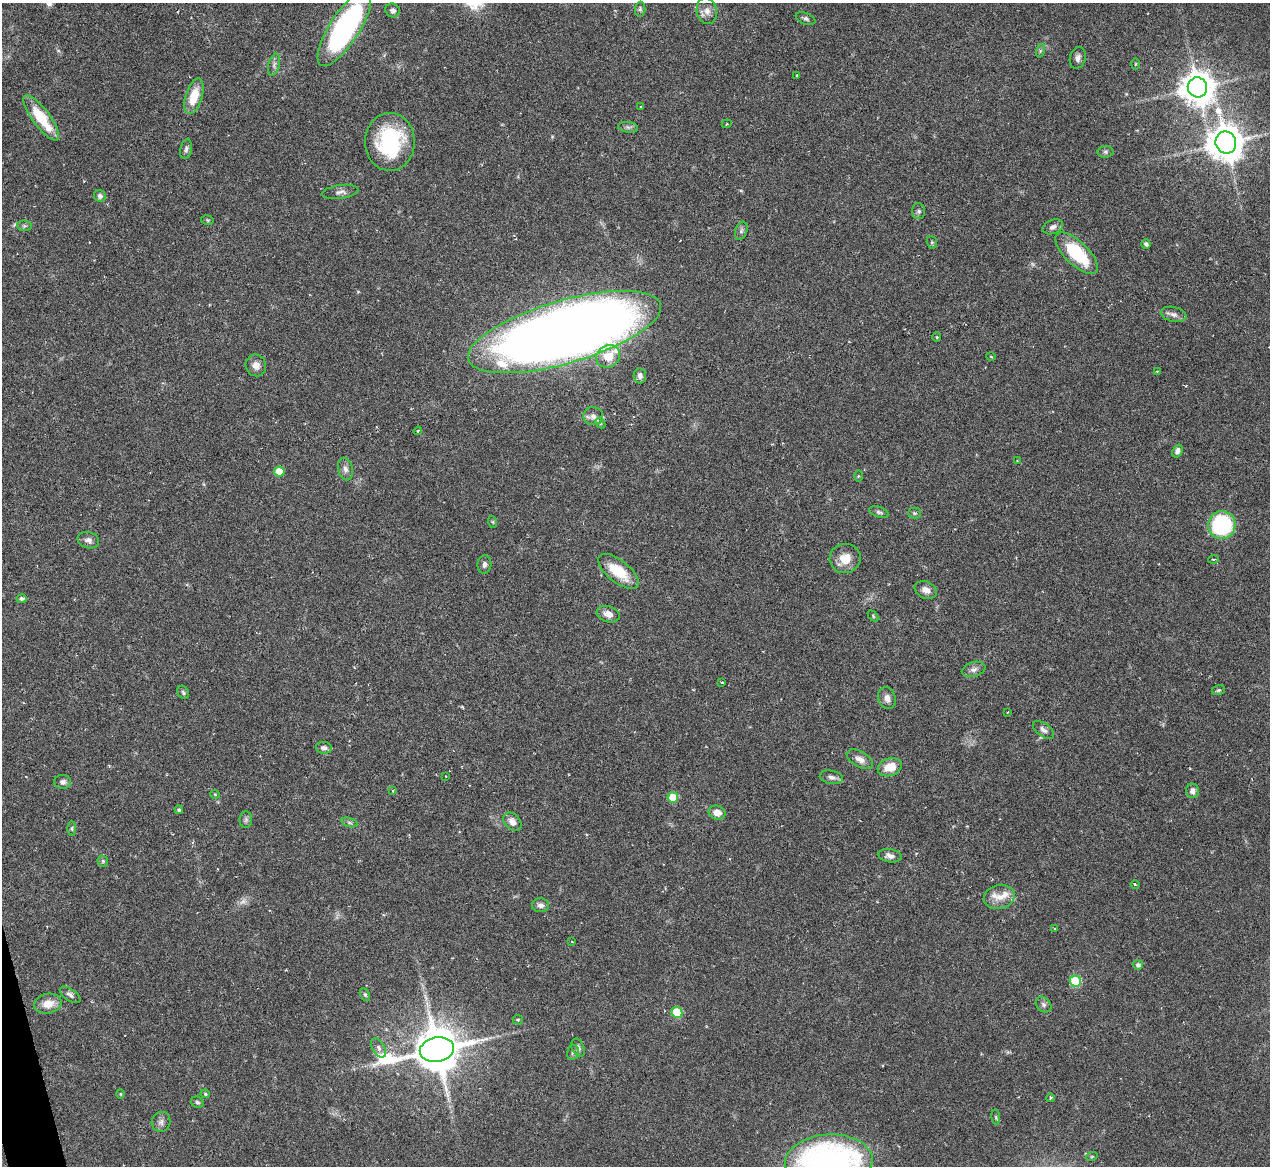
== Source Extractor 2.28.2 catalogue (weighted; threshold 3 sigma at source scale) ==
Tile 7 of 4 x 4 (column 3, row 2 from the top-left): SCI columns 3019-4286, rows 3236-4399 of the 5705 x 5824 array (HDU 1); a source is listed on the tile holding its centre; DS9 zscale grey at full resolution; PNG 1272 x 1168 px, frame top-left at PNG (2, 3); each listed source drawn as its Kron ellipse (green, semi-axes under 4 px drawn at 4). Shown black and unused: <1% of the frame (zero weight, under 3 of 6 exposures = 23% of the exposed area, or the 3 px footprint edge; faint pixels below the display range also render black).
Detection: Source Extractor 2.28.2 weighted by HDU 2 'WHT'; one run over the whole footprint, this tile lists its part. Background 0.0845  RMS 0.0046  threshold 0.0187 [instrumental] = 3 sigma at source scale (4.09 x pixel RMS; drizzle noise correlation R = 1.36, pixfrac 0.8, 0.05/0.05 arcsec/px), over >= 5 px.
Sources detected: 114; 3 too faint to see at this stretch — neither listed nor drawn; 2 inside a brighter listed object's ellipse — not listed separately; the other 109 listed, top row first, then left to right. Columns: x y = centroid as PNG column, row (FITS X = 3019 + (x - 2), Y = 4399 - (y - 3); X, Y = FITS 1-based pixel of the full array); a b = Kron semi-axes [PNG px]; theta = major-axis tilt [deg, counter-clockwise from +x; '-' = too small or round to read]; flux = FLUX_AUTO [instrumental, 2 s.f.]
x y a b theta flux
640 9 7 5 89 0.92
393 10 7 6 - 1.6
707 11 13 10 -77 2.9
806 19 10 5 -23 1.1
344 28 44 15 57 110
1040 51 7 4 71 0.75
1078 58 11 8 75 1.9
1135 64 5 3 - 0.39
274 65 11 5 75 1.5
797 75 3 3 - 0.56
1197 87 10 9 - 830
194 96 18 8 73 9.7
641 107 3 2 - 0.37
41 118 27 8 -53 16
727 124 5 3 - 0.45
628 127 10 5 -8 1.3
390 142 29 25 89 34
1226 142 11 10 - 1000
186 149 10 5 78 1.2
1105 152 8 6 -1 0.9
340 192 18 7 8 2.1
100 196 6 5 - 1.4
919 211 8 6 88 1.2
207 220 6 4 -13 0.59
24 226 7 5 -6 0.83
1053 227 10 7 20 1.7
741 231 9 6 71 1.2
932 242 6 5 - 0.66
1146 244 5 4 - 1.2
1077 253 27 11 -44 27
1174 314 13 7 -14 2.1
565 332 100 31 16 850
937 337 4 4 - 0.47
608 356 12 10 33 8.9
991 357 5 3 - 0.34
256 365 11 10 - 3
1157 371 3 2 - 0.42
640 376 8 6 -83 1.7
593 416 10 9 - 2.4
600 423 6 4 -45 0.6
418 431 4 3 - 0.42
1177 451 7 5 69 1.6
1017 461 3 2 - 0.29
345 469 11 7 -76 2
279 472 5 5 - 7.9
858 476 5 4 - 0.42
879 512 10 5 -18 1
915 513 6 5 - 0.81
493 522 6 4 -71 0.5
1222 525 14 13 - 38
88 540 11 8 -16 2
845 558 15 14 - 6.6
1214 559 5 3 - 0.57
484 564 9 7 85 1.5
618 571 24 11 -38 13
926 590 11 8 -22 2.8
22 599 5 4 - 1.1
608 614 12 8 -19 3.3
873 616 6 4 -48 0.51
974 669 12 7 16 1.9
722 682 3 2 - 0.43
1219 690 6 5 - 0.76
183 692 7 5 -58 0.91
887 698 11 8 -69 2.6
1008 712 2 2 - 0.25
1043 730 12 6 -37 1.7
324 748 8 6 -11 1.8
860 759 14 7 -30 3
890 767 12 8 19 7.2
445 776 3 2 - 0.27
831 777 12 6 -12 1.9
63 782 8 7 - 1.5
393 791 4 2 - 0.34
1193 791 7 6 - 1.7
215 794 5 4 - 0.43
673 797 5 5 - 12
179 810 4 4 - 0.84
717 812 8 7 - 3.3
246 820 8 6 88 1.2
349 822 8 3 -19 0.8
512 822 10 7 -46 2.9
72 829 7 4 90 0.72
890 856 12 6 -9 2.1
103 861 6 5 - 0.68
1135 885 4 3 - 0.57
999 897 15 12 13 5
540 905 8 7 - 1.7
1055 929 3 3 - 0.34
572 942 3 2 - 0.28
1138 965 5 4 - 1.4
1075 981 6 5 - 23
365 994 7 4 -62 0.65
70 995 12 6 -35 1.5
48 1004 14 10 11 5.2
1044 1005 9 6 -46 1.3
677 1012 5 5 - 18
518 1020 5 5 - 0.51
379 1048 10 6 -59 1.6
578 1048 9 6 -66 1.4
437 1050 17 12 10 1900
573 1052 7 5 77 0.98
120 1094 4 4 - 0.45
205 1094 5 4 - 0.59
1050 1098 4 3 - 0.52
197 1102 6 5 - 0.84
996 1117 8 4 -82 0.68
161 1122 10 9 - 1.9
1092 1156 6 3 19 0.49
829 1162 44 27 3 160
Isophote crosses this tile's border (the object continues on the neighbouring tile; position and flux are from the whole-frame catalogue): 1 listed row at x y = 829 1162